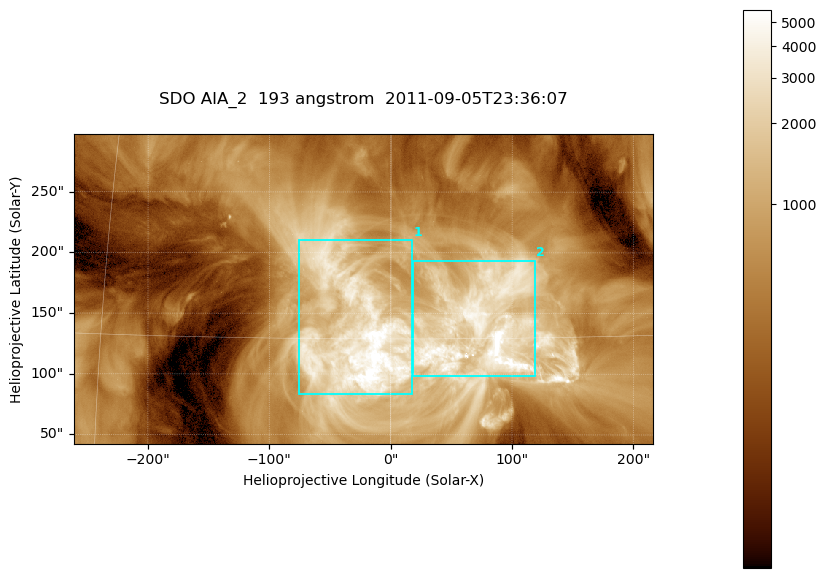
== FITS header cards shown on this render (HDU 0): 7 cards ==
TELESCOP= 'SDO     '           /
INSTRUME= 'AIA_2   '           /
WAVELNTH=                  193 /
WAVEUNIT= 'angstrom'           /
DATE-OBS= '2011-09-05T23:36:07.84' /
CTYPE1  = 'HPLN-TAN'           /
CTYPE2  = 'HPLT-TAN'           /

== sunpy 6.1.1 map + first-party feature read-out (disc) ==
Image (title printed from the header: SDO AIA_2  193 angstrom  2011-09-05T23:36:07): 794 x 424 px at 0.601 arcsec/px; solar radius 952 arcsec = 1585 px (partial field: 4.3% of the solar disc is inside the frame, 100% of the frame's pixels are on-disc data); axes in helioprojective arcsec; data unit not stated in the header (colour bar unlabelled)
Pointing: header CRPIX1/2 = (2043.76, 2047.55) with CRVAL1/2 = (0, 0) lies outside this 794 x 424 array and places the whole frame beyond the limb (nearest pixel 1.29 R_sun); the SolarSoft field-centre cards XCEN/YCEN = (-22.68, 170.1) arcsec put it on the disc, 1598 arcsec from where CRPIX/CRVAL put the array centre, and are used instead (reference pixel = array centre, CRVAL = XCEN/YCEN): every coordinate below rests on XCEN/YCEN
Orientation: roll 0.0564 deg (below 1 deg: not rotated)
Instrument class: DISC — disc imager (sunpy class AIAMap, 193 A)
Bright regions (active regions / flare kernels): reference = the on-disc median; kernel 7 px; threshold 5 sigma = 2210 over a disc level ~564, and >= 1.15x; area >= 336 px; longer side >= 5 px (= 3 arcsec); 2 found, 2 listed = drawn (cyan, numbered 1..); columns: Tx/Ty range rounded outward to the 2 arcsec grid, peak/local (2 s.f.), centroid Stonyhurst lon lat
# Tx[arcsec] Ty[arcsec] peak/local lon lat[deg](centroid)
1 -76..18 82..212 13 -2 +15
2 18..120 98..194 15 +5 +15